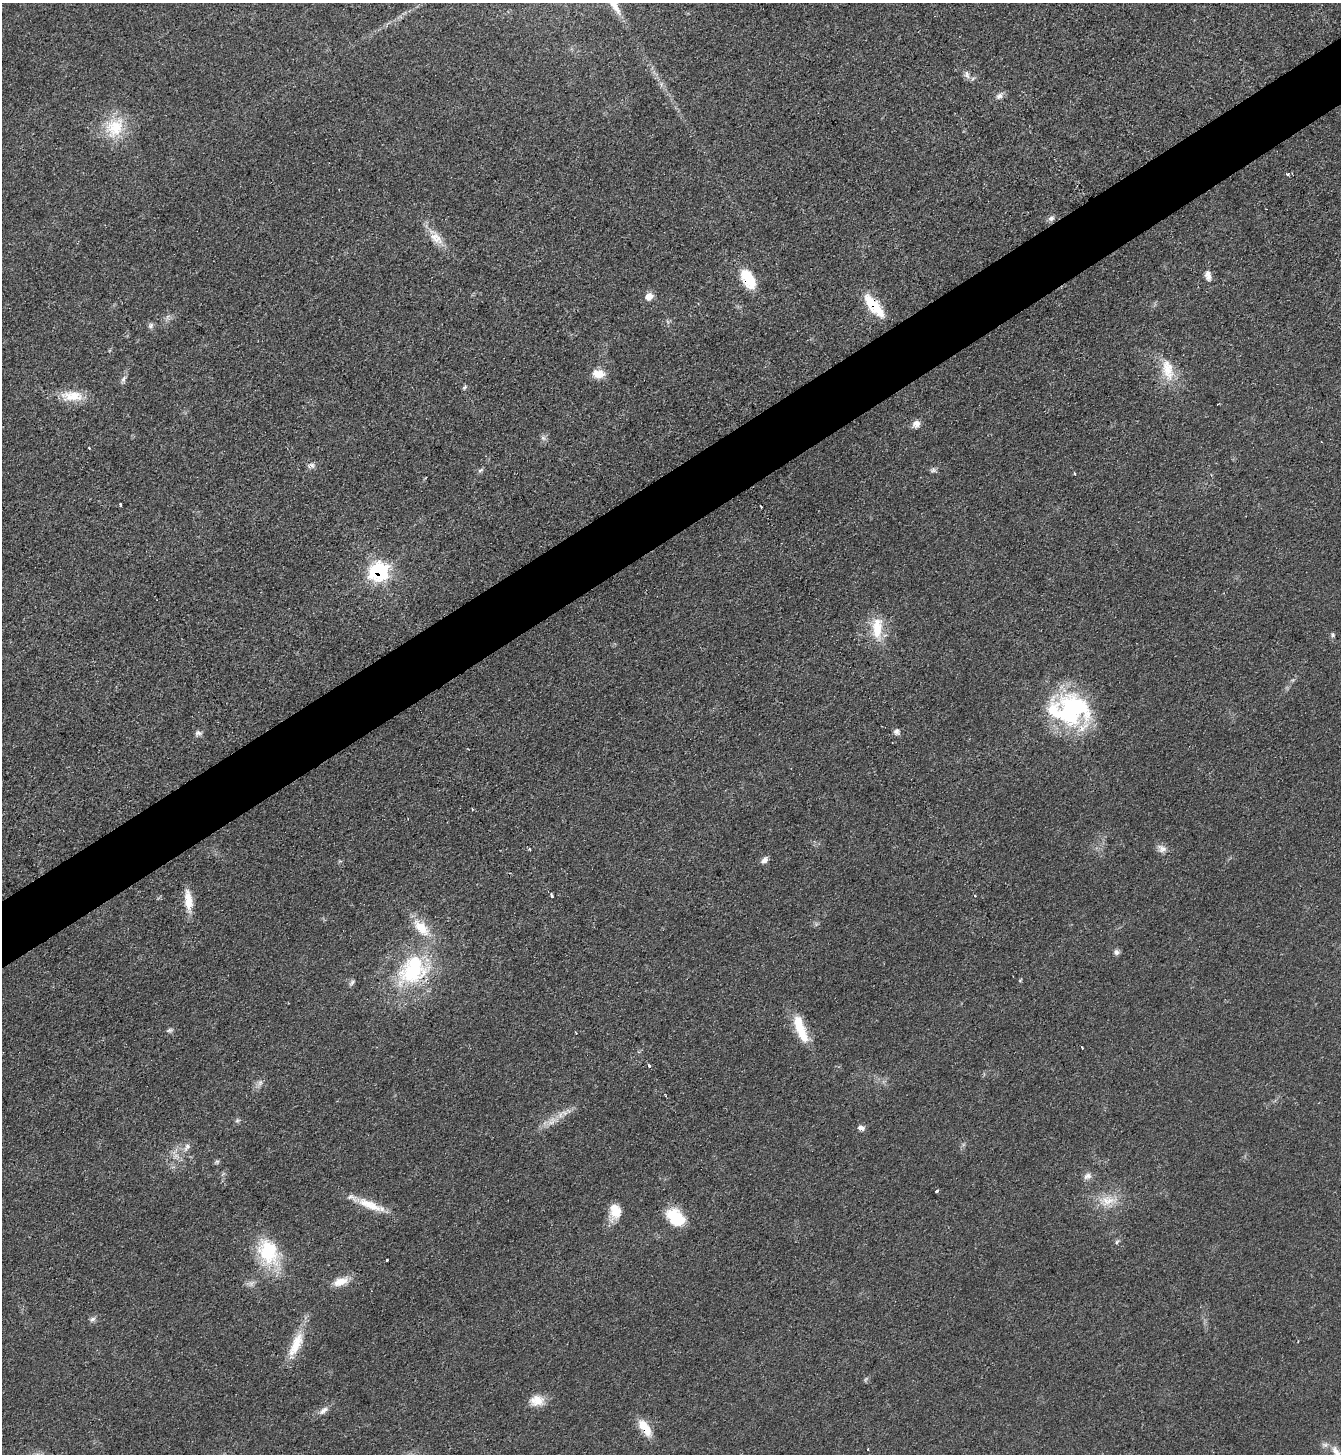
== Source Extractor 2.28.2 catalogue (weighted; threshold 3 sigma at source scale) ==
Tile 10 of 4 x 4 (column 2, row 3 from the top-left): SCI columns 1493-2831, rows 1453-2904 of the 5801 x 5809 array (HDU 1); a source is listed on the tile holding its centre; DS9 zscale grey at full resolution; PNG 1343 x 1456 px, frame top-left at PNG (2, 3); no overlay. Shown black and unused: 5% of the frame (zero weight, under 2 of 3 exposures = <1% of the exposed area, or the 3 px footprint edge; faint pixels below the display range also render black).
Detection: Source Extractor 2.28.2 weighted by HDU 2 'WHT'; one run over the whole footprint, this tile lists its part. Background 0.0505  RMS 0.0069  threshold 0.0312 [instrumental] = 3 sigma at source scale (4.5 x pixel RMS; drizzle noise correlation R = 1.50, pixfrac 1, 0.05/0.05 arcsec/px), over >= 5 px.
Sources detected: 73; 1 inside a brighter object's white glare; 1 cosmic-ray / hot-pixel residue — not listed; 3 inside a brighter listed object's ellipse — not listed separately; the other 68 listed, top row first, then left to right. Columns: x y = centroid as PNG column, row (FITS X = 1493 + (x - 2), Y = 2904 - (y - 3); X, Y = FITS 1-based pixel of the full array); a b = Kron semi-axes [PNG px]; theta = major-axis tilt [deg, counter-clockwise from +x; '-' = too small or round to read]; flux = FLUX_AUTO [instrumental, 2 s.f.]
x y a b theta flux
967 75 12 6 -77 2.6
999 96 9 7 28 3
115 127 29 25 46 28
1287 174 5 4 - 1.2
1051 218 9 7 16 2.5
436 238 21 12 -39 10
1208 275 13 8 -79 4.6
748 279 23 12 -59 25
649 296 10 9 - 5.1
874 305 26 9 -50 29
151 326 9 6 54 2
1168 370 32 16 -77 18
598 374 16 10 -7 8.7
123 379 11 6 69 2.4
465 387 8 4 27 1.1
72 396 32 14 -1 16
1217 404 3 2 - 0.49
916 424 10 8 -1 4.7
543 438 8 5 -45 1.8
89 448 2 2 - 0.51
311 465 10 8 6 2.7
481 470 9 4 27 1.4
933 470 9 5 18 1.7
1075 473 3 3 - 0.88
120 504 3 3 - 1.4
378 571 10 10 - 110
877 631 31 15 -89 20
1333 635 7 4 -74 1.2
1071 710 41 37 -27 97
897 732 9 8 - 2.4
198 733 9 6 3 2.2
530 849 4 3 - 0.96
1162 849 13 10 -32 4.4
764 860 10 6 42 3
552 895 4 3 - 3.8
975 895 3 2 - 1.4
188 900 26 9 -83 12
421 928 30 14 -47 17
1116 952 7 7 - 2.3
413 970 43 35 58 71
352 983 9 5 52 1.6
800 1029 38 11 -69 22
170 1030 8 5 15 1.5
649 1065 4 3 - 1.7
260 1083 10 6 64 2.6
560 1115 11 6 77 3.7
237 1120 6 5 - 1.3
551 1123 8 5 0 2.6
861 1128 7 5 -28 3.5
187 1147 11 6 60 3.2
217 1161 7 4 -18 1.2
1088 1176 11 8 27 3.4
937 1191 3 3 - 2.1
1107 1201 22 15 11 14
370 1205 41 10 -22 17
615 1211 18 13 87 13
679 1220 21 15 -9 20
1117 1242 7 4 53 1.2
268 1252 36 24 -66 41
387 1260 3 3 - 1.3
341 1281 20 10 20 9.4
92 1319 9 5 36 2
296 1345 41 12 66 19
537 1400 18 13 3 9.5
323 1410 14 7 37 4
645 1428 22 9 -54 14
868 1449 3 2 - 0.86
1337 1453 21 8 -59 6.5
Overlapping masked pixels (flux is a lower limit): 5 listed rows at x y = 748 279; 874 305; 378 571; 413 970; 645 1428
Isophote crosses this tile's border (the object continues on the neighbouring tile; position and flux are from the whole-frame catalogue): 1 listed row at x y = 1337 1453